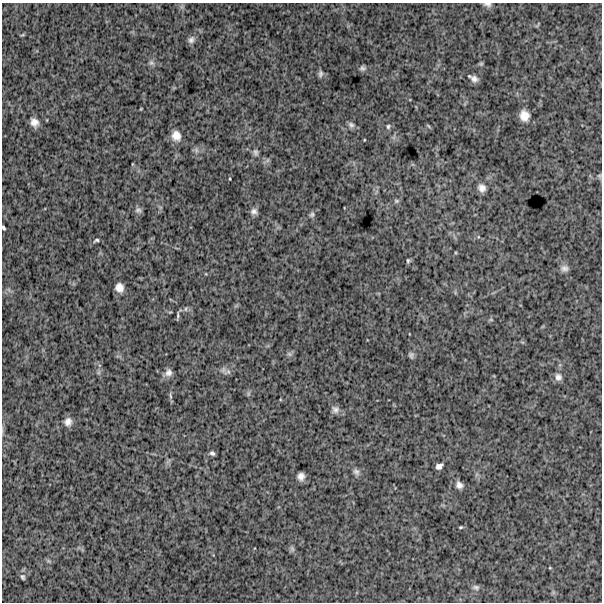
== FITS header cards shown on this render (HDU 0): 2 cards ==
NAXIS1  =                  600
NAXIS2  =                  600

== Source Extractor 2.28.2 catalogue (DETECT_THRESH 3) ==
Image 600 x 600 px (HDU 0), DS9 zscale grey, 1 PNG px = 1 image px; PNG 604 x 604 px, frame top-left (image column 1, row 600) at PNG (2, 3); no overlay
Background 1230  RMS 250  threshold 755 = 3 sigma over >= 5 px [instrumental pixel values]
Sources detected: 52; all 52 listed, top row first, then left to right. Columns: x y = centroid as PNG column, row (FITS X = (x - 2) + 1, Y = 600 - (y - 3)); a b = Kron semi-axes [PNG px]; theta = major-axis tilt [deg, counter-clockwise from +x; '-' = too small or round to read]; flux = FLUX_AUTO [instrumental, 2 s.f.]
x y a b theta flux
487 4 10 6 -8 55000
537 25 8 3 58 16000
22 35 6 4 18 18000
191 40 10 8 57 66000
151 63 8 7 - 51000
481 64 5 5 - 23000
362 68 7 6 - 42000
320 74 9 5 76 42000
474 79 9 7 -28 81000
524 116 10 8 -78 170000
34 122 10 8 -56 120000
351 125 9 7 -39 54000
388 126 7 6 - 35000
428 126 8 3 -45 19000
176 136 12 10 -70 160000
364 140 3 2 - 11000
255 152 10 7 -77 53000
268 160 7 4 71 31000
599 176 7 5 -61 26000
230 179 3 2 - 13000
482 188 9 8 - 99000
396 201 8 6 15 34000
138 210 9 7 -17 48000
254 211 9 8 - 68000
312 214 8 6 65 42000
3 228 4 3 - 28000
96 240 7 4 21 30000
408 261 6 3 -88 25000
564 268 11 8 2 71000
119 288 8 8 - 130000
186 309 6 4 89 27000
177 316 11 2 84 28000
491 320 6 3 -19 19000
289 354 8 6 -21 41000
411 355 8 6 -79 43000
227 372 12 7 18 71000
168 373 11 9 40 92000
558 377 10 9 - 83000
248 394 7 4 72 27000
170 396 8 4 -81 35000
335 409 10 9 - 74000
68 422 10 9 - 110000
212 453 5 4 - 39000
439 466 7 5 35 72000
356 472 10 7 -50 59000
301 476 7 6 - 90000
459 485 9 8 - 80000
461 527 4 3 - 19000
292 549 9 5 -63 39000
550 568 4 3 - 12000
23 577 8 5 -64 33000
476 587 10 6 -15 49000
At the frame edge (FLAGS 8, measured only in part): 2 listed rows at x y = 487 4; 3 228